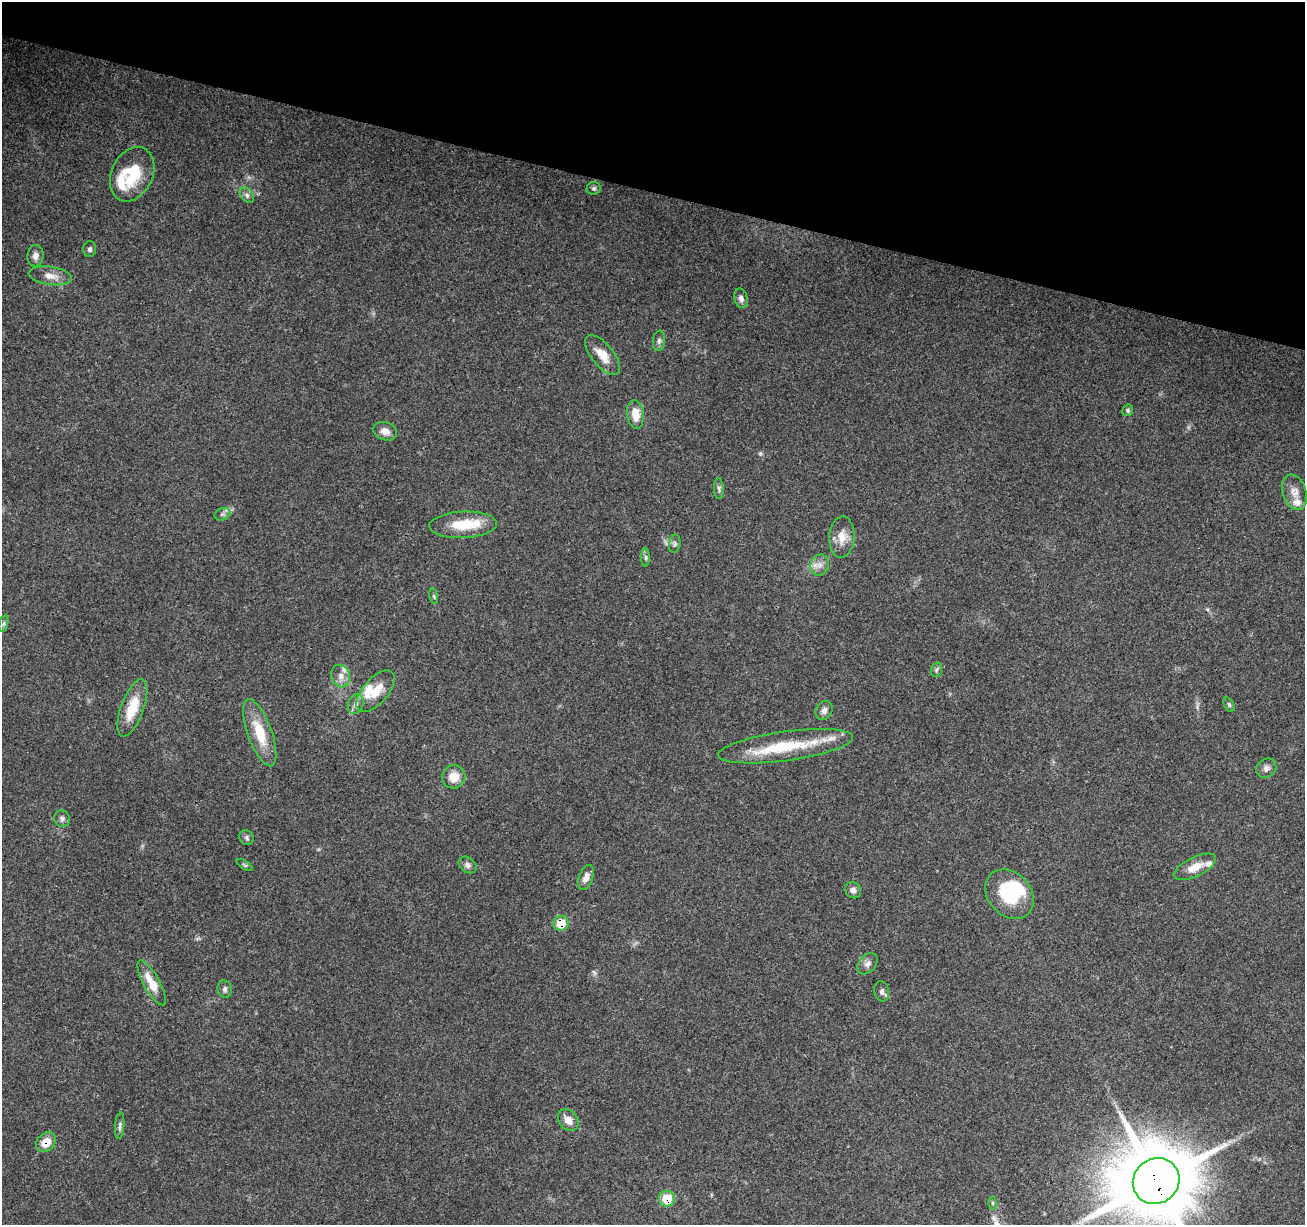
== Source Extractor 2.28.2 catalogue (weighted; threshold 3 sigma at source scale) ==
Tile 2 of 4 x 4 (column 2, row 1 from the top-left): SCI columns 1314-2616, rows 3953-5175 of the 5222 x 5397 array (HDU 1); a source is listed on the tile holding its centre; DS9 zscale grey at full resolution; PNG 1307 x 1227 px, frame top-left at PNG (2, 2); each listed source drawn as its Kron ellipse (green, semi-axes under 4 px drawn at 4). Shown black and unused: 16% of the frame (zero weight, under 3 of 4 exposures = <1% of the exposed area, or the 3 px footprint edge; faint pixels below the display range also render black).
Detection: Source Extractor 2.28.2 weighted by HDU 2 'WHT'; one run over the whole footprint, this tile lists its part. Background 0.0493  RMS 0.0061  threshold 0.0273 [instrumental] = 3 sigma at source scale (4.5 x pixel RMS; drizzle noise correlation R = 1.50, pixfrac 1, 0.0396/0.0396 arcsec/px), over >= 5 px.
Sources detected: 61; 1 too faint to see at this stretch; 1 inside a brighter object's white glare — neither listed nor drawn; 7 inside a brighter listed object's ellipse — not listed separately; the other 52 listed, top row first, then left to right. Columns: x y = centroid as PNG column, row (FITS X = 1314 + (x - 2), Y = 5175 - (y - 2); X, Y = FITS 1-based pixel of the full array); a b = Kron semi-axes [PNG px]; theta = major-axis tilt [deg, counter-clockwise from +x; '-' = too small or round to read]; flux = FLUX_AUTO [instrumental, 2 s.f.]
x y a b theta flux
132 174 28 20 65 26
594 188 7 6 - 1.3
247 195 9 6 -52 1.9
90 249 8 6 89 1.5
35 256 11 8 84 3.4
50 276 22 9 -8 6.4
741 298 10 6 -77 2.7
659 341 10 6 83 1.8
603 355 24 11 -51 10
1128 410 6 5 - 1.1
635 414 14 8 -83 9.4
385 431 12 9 -20 4.6
719 488 10 5 -89 1.6
1295 492 18 11 -73 6.3
222 514 8 6 20 1.7
463 525 34 13 2 19
842 537 21 12 86 8.6
675 544 9 5 80 1.6
646 558 9 4 -90 1.3
820 565 11 9 67 4.1
434 596 8 4 -81 0.89
4 624 8 3 71 1.1
936 670 7 5 72 1.2
341 676 11 9 -71 4.5
375 691 25 12 49 13
356 704 10 7 66 2.8
1229 705 7 5 -63 1.1
132 708 30 11 70 17
824 710 10 8 61 3
260 733 35 12 -70 19
786 746 68 14 8 36
1266 768 11 9 40 2.9
454 777 12 11 - 9.2
62 819 8 7 - 1.9
247 838 8 7 - 1.5
245 865 9 3 -33 0.85
467 865 10 7 -36 2.3
1195 867 23 9 26 8.8
586 877 13 7 70 4.4
853 890 9 7 -46 2.4
1009 894 27 21 -47 34
561 923 8 7 - 14
867 964 12 8 48 2.9
152 983 25 8 -61 11
225 989 9 7 -76 1.8
882 991 10 7 -80 2.5
568 1120 12 9 -50 5.3
120 1126 13 4 85 1.8
46 1142 11 8 45 8.8
1156 1181 24 22 38 7200
667 1199 8 8 - 18
992 1203 6 4 90 0.94
Overlapping masked pixels (flux is a lower limit): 4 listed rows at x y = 561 923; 46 1142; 1156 1181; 667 1199
Isophote crosses this tile's border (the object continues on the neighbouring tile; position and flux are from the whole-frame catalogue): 1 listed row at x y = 1156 1181